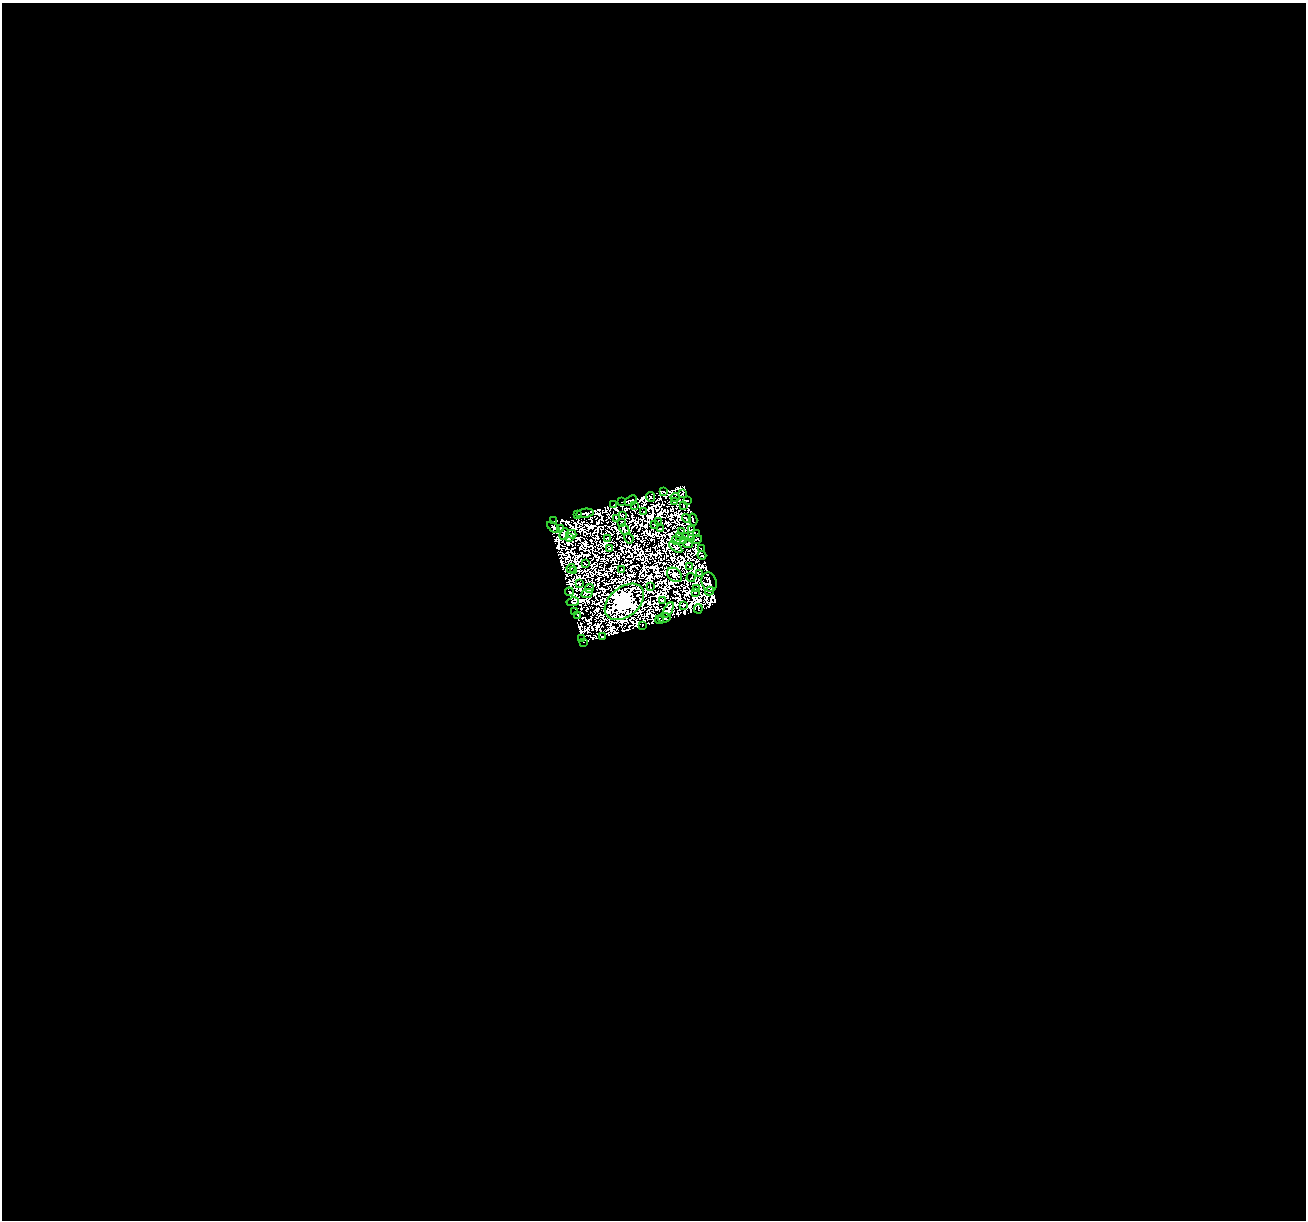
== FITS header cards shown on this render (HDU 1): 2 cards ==
NAXIS1  =                 1304
NAXIS2  =                 1218

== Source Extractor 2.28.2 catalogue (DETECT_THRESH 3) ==
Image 1304 x 1218 px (HDU 1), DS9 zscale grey, 1 PNG px = 1 image px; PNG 1308 x 1222 px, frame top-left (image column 1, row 1218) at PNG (2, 3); each listed source drawn as its Kron ellipse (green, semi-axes under 4 px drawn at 4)
Background 0.0414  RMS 9.4e-06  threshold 2.82e-05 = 3 sigma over >= 5 px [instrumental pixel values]
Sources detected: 216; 140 with non-positive FLUX_AUTO (blend fragments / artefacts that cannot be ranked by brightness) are neither listed nor drawn; the other 76 listed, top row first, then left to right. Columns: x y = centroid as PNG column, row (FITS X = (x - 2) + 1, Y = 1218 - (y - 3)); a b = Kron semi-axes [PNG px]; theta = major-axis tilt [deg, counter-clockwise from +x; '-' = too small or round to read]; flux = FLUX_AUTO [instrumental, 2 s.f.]
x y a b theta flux
664 491 3 2 - 0.36
682 493 3 2 - 0.14
651 497 5 4 - 0.029
675 497 4 2 - 0.57
621 501 3 2 - 0.062
631 501 7 4 32 0.82
688 501 3 2 - 1.6
674 502 4 2 - 0.037
613 504 2 2 - 0.31
634 506 3 2 - 0.0078
684 506 3 2 - 0.19
644 511 3 2 - 0.2
585 513 9 4 8 1.4
578 514 3 2 - 0.23
623 515 3 2 - 0.36
616 518 4 2 - 0.49
687 519 5 2 - 0.14
693 519 6 2 -77 0.97
553 521 2 2 - 0.43
658 521 3 2 - 0.17
621 522 2 2 - 0.34
654 525 4 2 - 0.13
553 527 7 3 -38 0.16
561 528 4 2 - 0.7
660 529 2 2 - 0.34
624 530 6 3 -49 0.28
692 530 2 2 - 0.25
682 531 3 2 - 0.39
564 534 6 4 68 1.2
571 534 5 4 - 0.68
697 534 4 2 - 0.54
685 536 3 2 - 0.77
680 537 3 2 - 0.74
570 538 3 2 - 0.68
607 538 2 2 - 0.64
629 538 5 2 - 0.4
692 538 3 2 - 0.51
676 540 4 2 - 0.31
683 540 3 2 - 0.36
696 540 6 2 20 0.31
688 543 5 3 - 0.024
676 547 8 3 -40 0.65
701 548 2 2 - 0.47
610 549 3 3 - 0.12
702 555 4 4 - 0.32
585 564 2 2 - 0.35
689 566 2 2 - 0.33
571 568 4 2 - 0.45
622 569 3 2 - 0.83
574 570 2 2 - 0.21
700 574 3 2 - 0.024
675 575 8 6 -40 0.14
691 578 4 2 - 0.4
709 582 10 7 -73 0.015
579 583 4 2 - 0.41
650 587 2 2 - 0.6
696 588 3 2 - 0.39
589 589 4 2 - 0.52
710 591 4 2 - 0.12
569 592 4 2 - 0.81
695 592 3 2 - 0.093
587 593 6 3 25 1.4
662 600 4 2 - 0.38
573 602 6 4 10 0.56
624 602 22 14 39 1400
683 605 4 2 - 0.4
698 609 4 2 - 0.92
668 610 8 4 65 0.74
574 612 2 2 - 0.18
578 616 4 2 - 0.16
664 618 7 5 8 3.8
660 620 4 2 - 0.93
642 626 2 2 - 1.7
603 637 3 2 - 0.92
582 638 3 2 - 0.74
583 643 2 2 - 0.16
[140 non-positive-flux detections neither listed nor drawn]